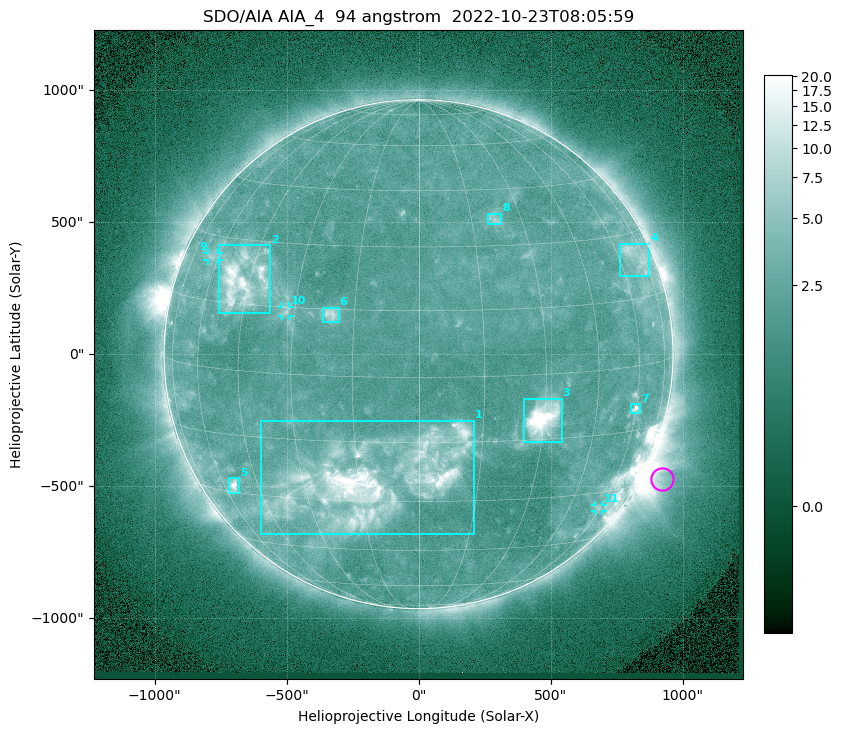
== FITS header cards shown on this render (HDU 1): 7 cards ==
TELESCOP= 'SDO/AIA '           / For AIA: SDO/AIA
INSTRUME= 'AIA_4   '           / For AIA: AIA_ATA1, AIA_ATA2, AIA_ATA3 or AIA_AT
WAVELNTH=                   94 / [angstrom] Wavelength
WAVEUNIT= 'angstrom'           / Wavelength unit: angstrom
DATE-OBS= '2022-10-23T08:05:59.122' / [ISO] Date when observation started; ISO 8
CTYPE1  = 'HPLN-TAN'           / CTYPE1: HPLN
CTYPE2  = 'HPLT-TAN'           / CTYPE2: HPLT

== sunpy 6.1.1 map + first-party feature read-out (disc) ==
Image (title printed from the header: SDO/AIA AIA_4  94 angstrom  2022-10-23T08:05:59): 1024 x 1024 px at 2.4 arcsec/px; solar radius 964 arcsec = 402 px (full disc in frame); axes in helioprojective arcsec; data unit not stated in the header (colour bar unlabelled)
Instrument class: DISC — disc imager (sunpy class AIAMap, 94 A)
Bright regions (active regions / flare kernels): reference = the median radial profile (limb darkening/brightening removed); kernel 9 px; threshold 5 sigma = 2.8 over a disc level ~2.18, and >= 1.15x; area >= 12 px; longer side >= 10 px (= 24 arcsec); searched inside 0.97 R_sun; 11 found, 11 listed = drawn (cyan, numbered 1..; 3 of them under ~33 arcsec drawn as corner ticks so the feature stays visible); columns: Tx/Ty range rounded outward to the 5 arcsec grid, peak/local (2 s.f.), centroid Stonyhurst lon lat
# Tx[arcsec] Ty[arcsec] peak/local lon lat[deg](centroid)
1 -600..210 -685..-250 14 -11 -25
2 -755..-560 155..415 7.9 -47 +20
3 400..545 -330..-165 15 +30 -10
4 760..875 295..420 3.6 +69 +24
5 -720..-680 -525..-470 7.2 -55 -28
6 -365..-300 120..175 4.3 -21 +14
7 805..840 -225..-190 6.1 +60 -10
8 265..315 490..535 3.1 +22 +37
9 -800..-755 355..385 2.7 -63 +25
10 -515..-490 145..180 2.7 -32 +14
11 670..695 -595..-570 2.5 +59 -34
Off-limb structures (1.02-1.3 R_sun): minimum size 162 px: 7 found; the strongest spans PA ~225..265 deg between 1.02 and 1.3 R_sun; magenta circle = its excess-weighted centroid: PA ~245 deg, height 1.08 R_sun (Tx ~925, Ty ~-475 arcsec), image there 3.6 x the reference